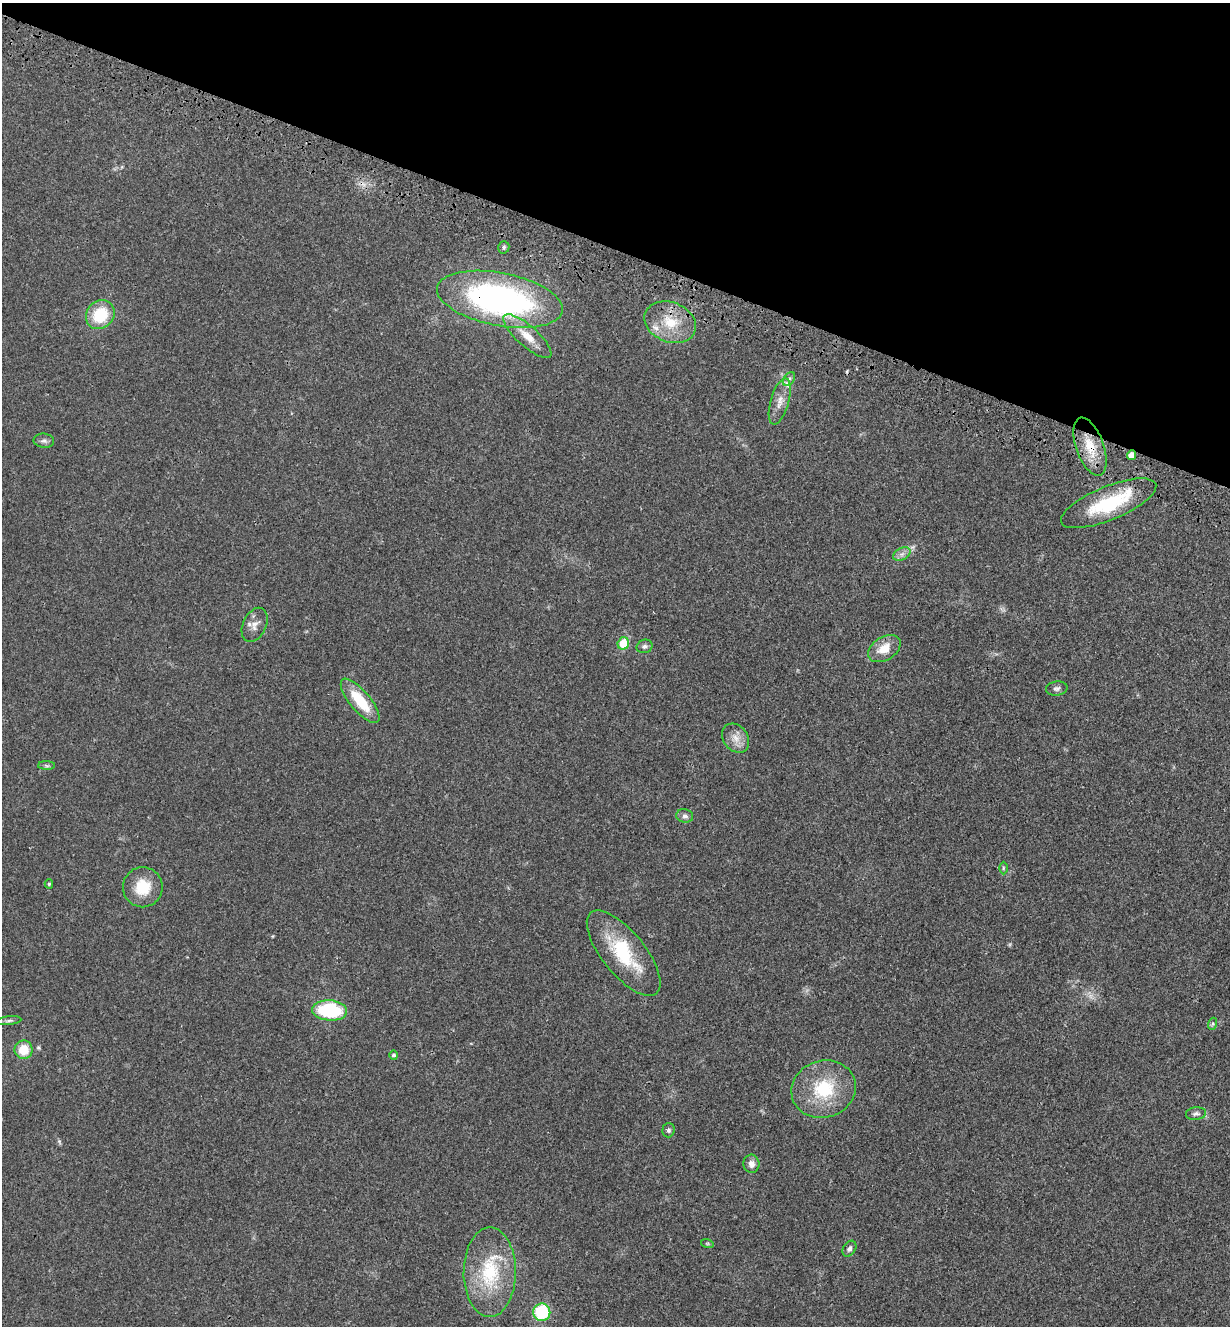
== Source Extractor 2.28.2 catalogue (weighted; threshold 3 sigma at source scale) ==
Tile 2 of 4 x 4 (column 2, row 1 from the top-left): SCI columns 1449-2676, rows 4070-5393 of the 5480 x 5490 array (HDU 1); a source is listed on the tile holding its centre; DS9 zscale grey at full resolution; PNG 1232 x 1328 px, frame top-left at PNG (2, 3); each listed source drawn as its Kron ellipse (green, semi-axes under 4 px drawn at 4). Shown black and unused: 19% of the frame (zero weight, under 3 of 4 exposures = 8% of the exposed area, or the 3 px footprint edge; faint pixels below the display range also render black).
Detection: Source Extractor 2.28.2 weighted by HDU 2 'WHT'; one run over the whole footprint, this tile lists its part. Background 0.022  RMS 0.0035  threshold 0.0156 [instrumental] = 3 sigma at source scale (4.5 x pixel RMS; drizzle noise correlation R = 1.50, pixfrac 1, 0.05/0.05 arcsec/px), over >= 5 px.
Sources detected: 44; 2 too faint to see at this stretch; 1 cosmic-ray / hot-pixel residue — neither listed nor drawn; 3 inside a brighter listed object's ellipse — not listed separately; the other 38 listed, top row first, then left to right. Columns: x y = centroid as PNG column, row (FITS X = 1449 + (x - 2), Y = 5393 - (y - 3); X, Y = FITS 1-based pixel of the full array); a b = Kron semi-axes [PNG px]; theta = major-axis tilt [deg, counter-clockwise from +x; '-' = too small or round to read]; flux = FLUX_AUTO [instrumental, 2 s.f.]
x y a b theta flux
504 247 6 5 - 0.7
500 299 64 26 -11 110
100 315 15 13 46 14
670 322 27 20 -21 11
527 336 30 10 -42 6.7
789 379 8 5 56 0.84
780 401 24 9 74 4
44 441 10 7 -5 1.2
1090 447 30 14 -70 9.2
1131 455 5 4 - 2.5
1109 503 51 17 22 22
902 554 9 6 25 1.5
255 625 18 11 64 3.2
623 643 6 5 - 9.5
645 646 8 6 22 0.98
884 649 18 11 31 5.9
1057 688 11 7 8 1.2
360 701 27 10 -50 12
735 738 16 12 -52 3.5
46 766 8 4 -1 0.69
685 816 8 6 -13 1.2
1003 868 6 4 90 0.5
49 884 4 4 - 0.49
143 887 20 20 - 9.4
624 953 52 21 -51 22
330 1010 17 10 -5 27
9 1021 12 4 6 1
1212 1024 6 4 71 0.56
24 1050 9 9 - 6.7
394 1055 5 4 - 0.77
824 1089 32 28 18 19
1196 1114 10 6 6 1.1
668 1130 7 6 - 0.82
751 1164 9 8 - 2.1
707 1243 6 4 -18 0.46
849 1249 9 6 58 1.1
490 1272 45 26 90 23
542 1312 8 8 - 20
Overlapping masked pixels (flux is a lower limit): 3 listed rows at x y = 500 299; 1090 447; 1131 455